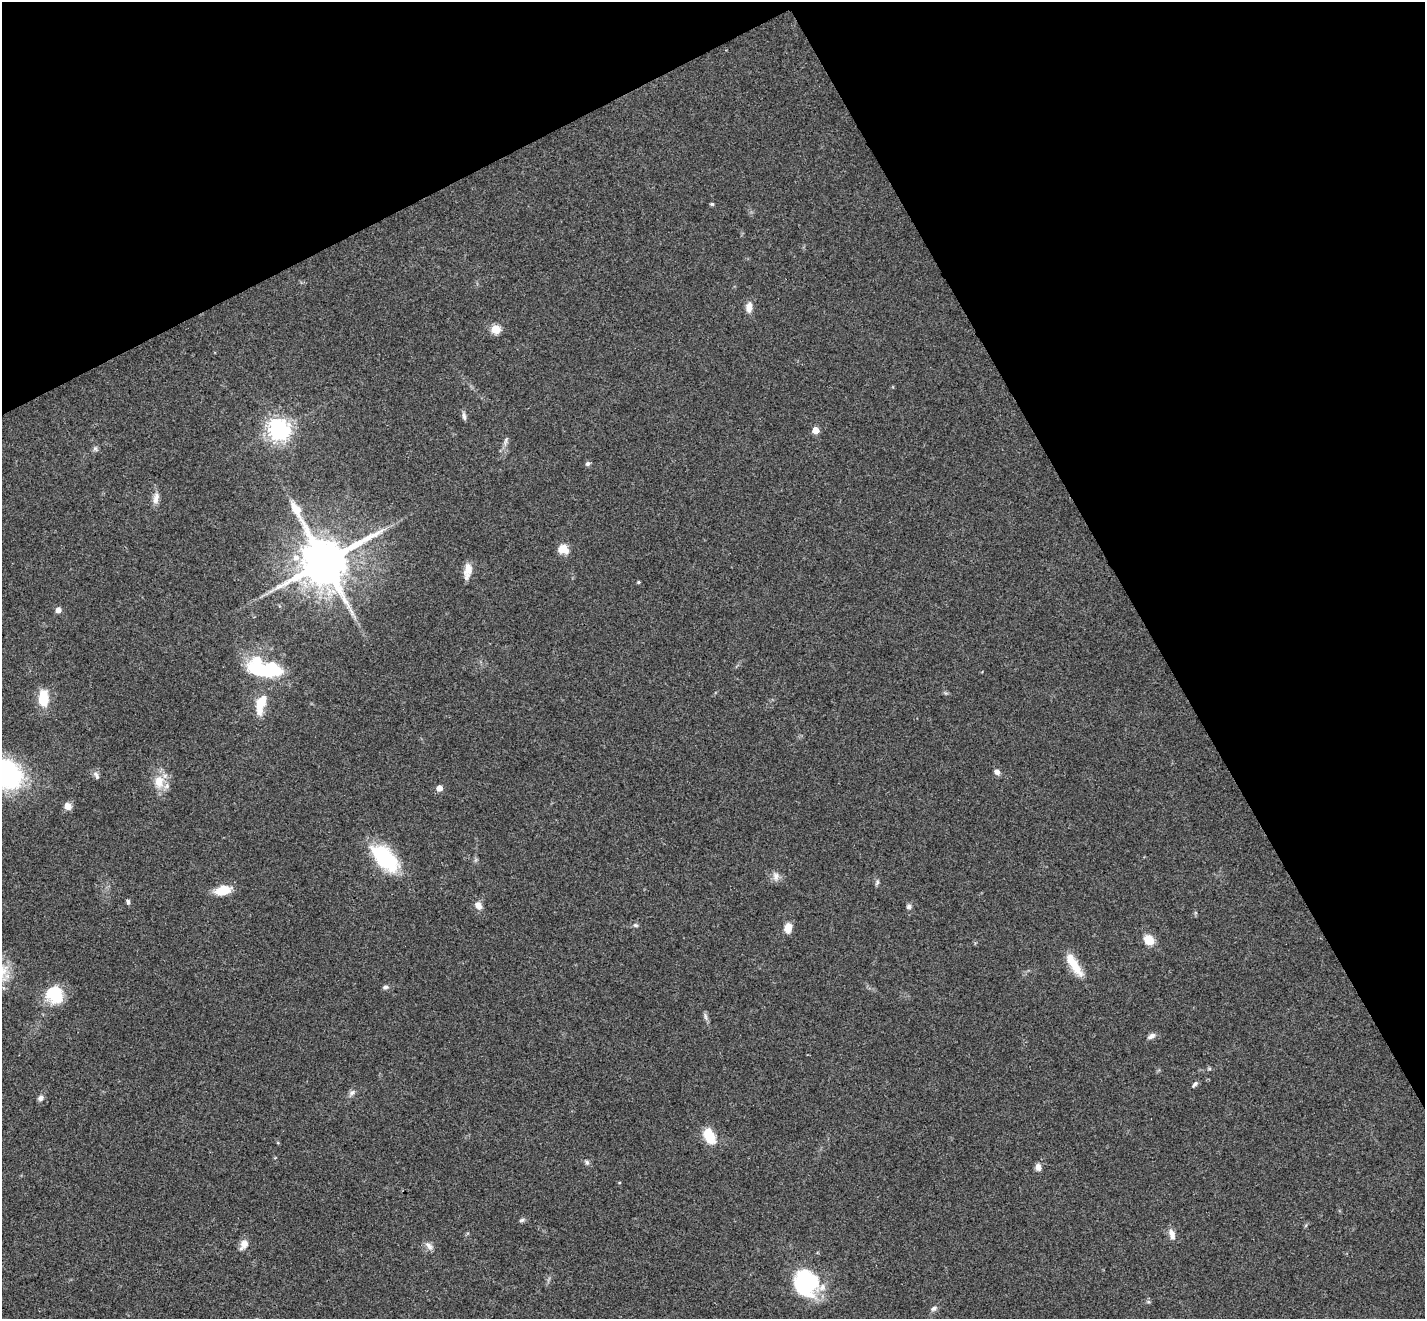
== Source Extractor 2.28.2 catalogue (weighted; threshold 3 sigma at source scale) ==
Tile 3 of 4 x 4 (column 3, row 1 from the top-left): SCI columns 2904-4326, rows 4270-5586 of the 5803 x 5771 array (HDU 1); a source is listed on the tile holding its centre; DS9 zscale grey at full resolution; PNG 1427 x 1321 px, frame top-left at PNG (2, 2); no overlay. Shown black and unused: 28% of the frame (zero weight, under 3 of 4 exposures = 6% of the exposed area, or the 3 px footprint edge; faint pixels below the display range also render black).
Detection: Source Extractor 2.28.2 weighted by HDU 2 'WHT'; one run over the whole footprint, this tile lists its part. Background 0.0573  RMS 0.0052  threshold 0.0232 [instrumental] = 3 sigma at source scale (4.5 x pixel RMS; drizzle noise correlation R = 1.50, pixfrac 1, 0.05/0.05 arcsec/px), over >= 5 px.
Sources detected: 59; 3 inside a brighter object's white glare — not listed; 2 inside a brighter listed object's ellipse — not listed separately; the other 54 listed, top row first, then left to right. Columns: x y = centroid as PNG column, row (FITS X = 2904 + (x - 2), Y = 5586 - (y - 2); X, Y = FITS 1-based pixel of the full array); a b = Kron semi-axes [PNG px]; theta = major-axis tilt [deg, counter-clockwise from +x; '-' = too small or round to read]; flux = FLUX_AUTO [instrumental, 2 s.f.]
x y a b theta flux
712 204 5 4 - 0.68
749 307 13 7 84 3.9
496 329 5 5 - 23
464 416 11 5 -78 1.5
279 429 7 7 - 380
815 430 5 5 - 8.4
505 441 14 3 78 1.5
95 449 7 5 -31 1.1
588 464 6 5 - 1.2
156 498 16 8 78 3.5
563 549 11 10 - 6.2
296 558 10 8 -1 3.8
324 562 14 14 - 3100
468 569 16 11 83 5.4
638 582 4 3 - 0.61
58 610 5 4 - 3.7
261 670 34 16 -7 35
43 698 15 9 -89 15
259 706 27 11 -88 8.8
5 772 21 15 -43 120
997 772 8 6 -36 2
96 775 12 5 -57 1.7
159 782 18 13 90 8.7
439 788 5 4 - 5.3
68 806 8 8 - 3.4
385 858 37 18 -46 36
776 876 12 9 81 2.9
877 882 8 5 63 1
223 891 14 8 15 13
128 902 6 5 - 1
479 906 10 7 -62 3.7
909 907 7 6 - 1.3
635 925 7 5 -1 0.97
788 928 8 6 76 7.1
1149 940 9 7 -41 11
1074 965 32 9 -58 12
385 987 8 5 8 1.3
53 995 23 20 63 16
705 1016 13 4 -83 1.4
1151 1036 11 6 31 2
1195 1084 9 5 50 1.2
352 1093 9 7 27 1.7
41 1098 7 6 - 1.9
709 1136 15 9 -64 15
278 1143 5 3 - 0.46
587 1162 7 5 -87 1.1
1038 1167 8 6 -89 2.6
619 1182 4 3 - 0.45
522 1220 7 5 16 0.99
1172 1235 14 7 -75 3.3
244 1244 14 9 61 3.6
429 1246 13 6 -49 2.4
801 1283 32 20 -72 36
933 1308 9 6 42 1.5
Isophote crosses this tile's border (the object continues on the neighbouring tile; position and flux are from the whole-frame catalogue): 1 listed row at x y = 5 772